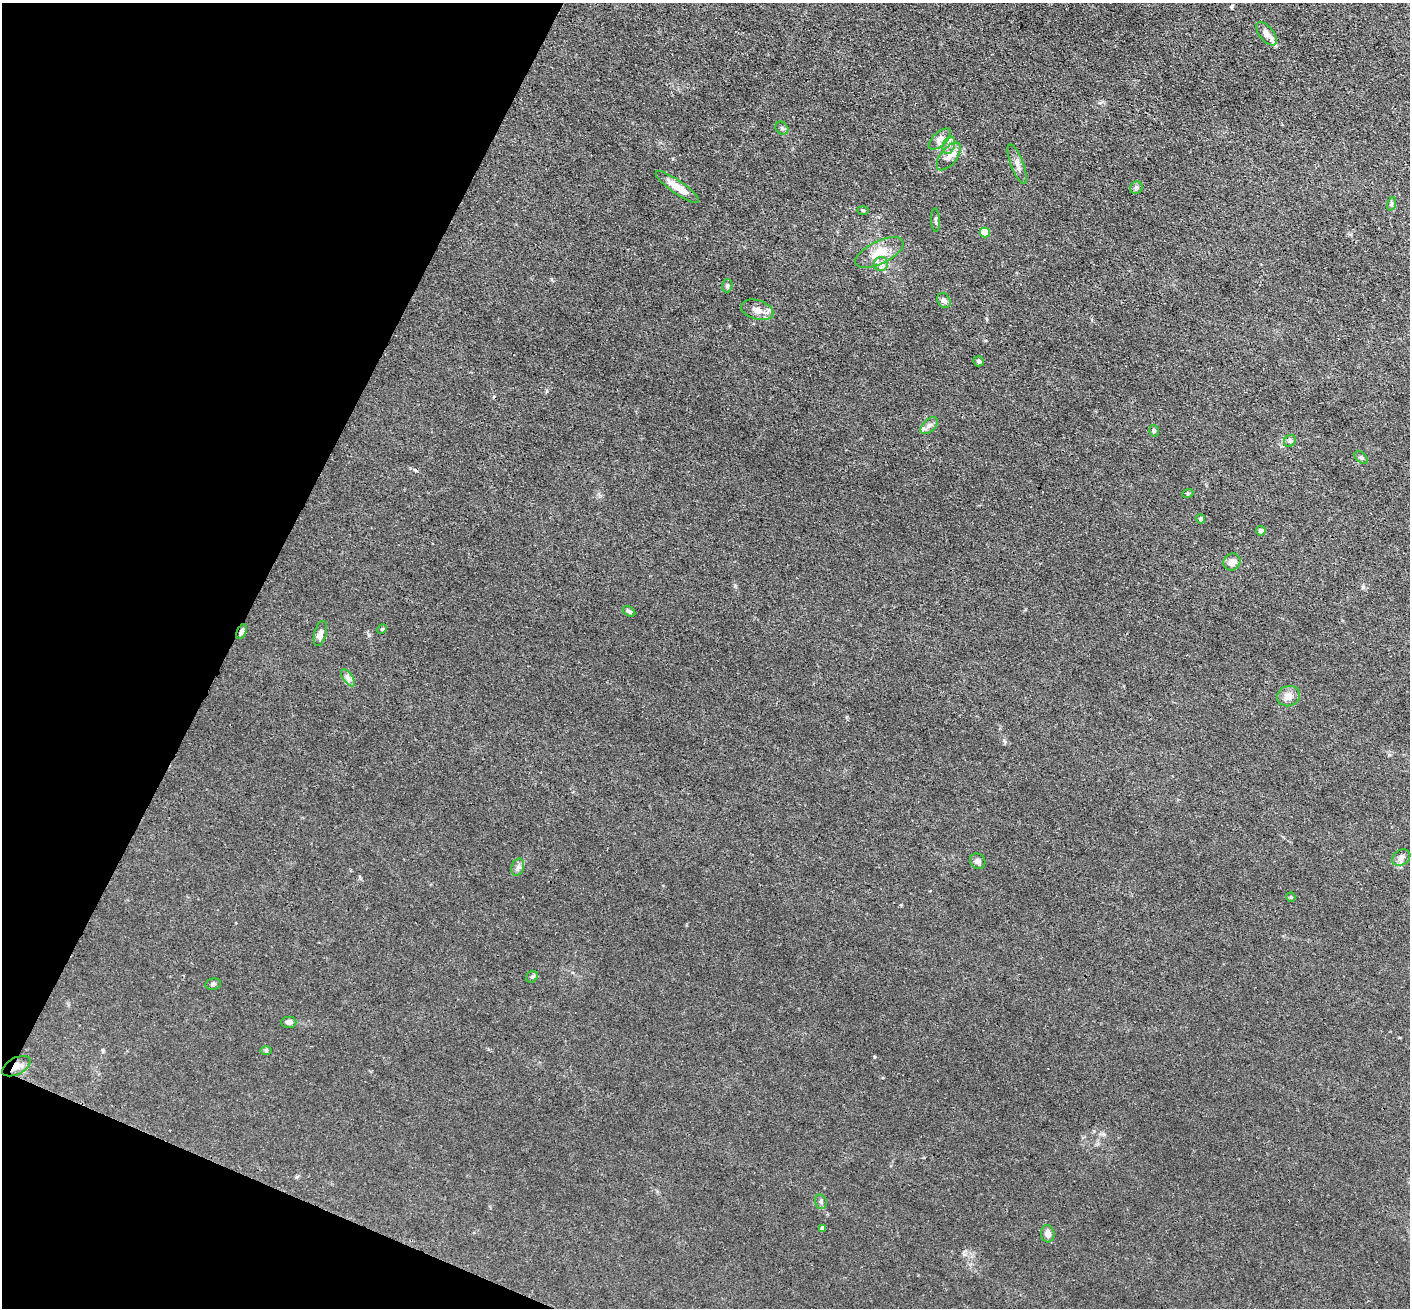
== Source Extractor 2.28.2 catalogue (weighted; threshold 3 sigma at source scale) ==
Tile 9 of 4 x 4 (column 1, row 3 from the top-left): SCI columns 2-1409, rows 1586-2891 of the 5635 x 5648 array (HDU 1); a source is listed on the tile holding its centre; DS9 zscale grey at full resolution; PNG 1412 x 1310 px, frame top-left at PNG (2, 3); each listed source drawn as its Kron ellipse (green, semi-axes under 4 px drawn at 4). Shown black and unused: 20% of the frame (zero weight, under 3 of 4 exposures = <1% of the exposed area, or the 3 px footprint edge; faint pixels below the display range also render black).
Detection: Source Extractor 2.28.2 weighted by HDU 2 'WHT'; one run over the whole footprint, this tile lists its part. Background 0.016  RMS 0.003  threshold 0.0135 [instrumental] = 3 sigma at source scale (4.5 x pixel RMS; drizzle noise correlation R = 1.50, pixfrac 1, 0.05/0.05 arcsec/px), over >= 5 px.
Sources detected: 49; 2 cosmic-ray / hot-pixel residue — neither listed nor drawn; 3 inside a brighter listed object's ellipse — not listed separately; the other 44 listed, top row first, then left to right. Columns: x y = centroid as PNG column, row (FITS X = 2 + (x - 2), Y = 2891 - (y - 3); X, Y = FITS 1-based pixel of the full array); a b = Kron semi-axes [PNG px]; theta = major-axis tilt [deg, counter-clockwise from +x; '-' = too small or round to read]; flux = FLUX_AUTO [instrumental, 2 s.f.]
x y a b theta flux
1266 34 14 7 -52 2
782 128 7 5 -46 0.6
940 139 14 6 43 1.7
949 145 9 6 72 1.3
949 156 16 8 51 2
1017 164 21 6 -69 1.8
677 187 26 6 -35 4.6
1136 188 7 6 - 0.79
1391 204 7 4 71 0.53
863 210 5 3 - 0.32
936 220 12 4 -87 0.64
985 232 5 5 - 6.4
879 252 26 11 26 5.4
881 264 7 7 - 1.2
727 286 7 5 75 0.57
944 301 8 6 -54 1.1
757 310 16 9 -17 2.4
978 361 5 5 - 0.63
929 425 10 6 43 1.2
1154 431 6 4 -76 0.51
1290 441 6 5 - 0.63
1361 458 8 5 -43 0.59
1188 493 5 3 - 0.33
1201 519 4 4 - 0.57
1261 531 5 5 - 1.1
1232 562 9 8 - 2.1
629 611 7 4 -31 0.57
382 629 5 4 - 0.31
242 632 8 4 65 0.74
320 633 13 6 75 1.8
348 678 10 5 -55 1
1288 696 11 10 - 2.1
1401 857 10 7 33 1.3
978 861 8 7 - 0.97
518 867 9 6 72 0.98
1291 897 5 4 - 0.33
532 977 6 5 - 0.53
213 984 8 5 11 0.68
289 1022 7 5 0 1.1
266 1051 6 4 1 0.45
16 1066 15 8 28 2.7
821 1202 7 5 -74 0.75
822 1228 4 4 - 0.77
1048 1234 8 6 -84 1.7
Overlapping masked pixels (flux is a lower limit): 2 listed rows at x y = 242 632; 16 1066
Unlisted compact peaks at least as high as the median listed source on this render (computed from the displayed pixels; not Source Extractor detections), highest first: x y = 369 635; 874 1057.